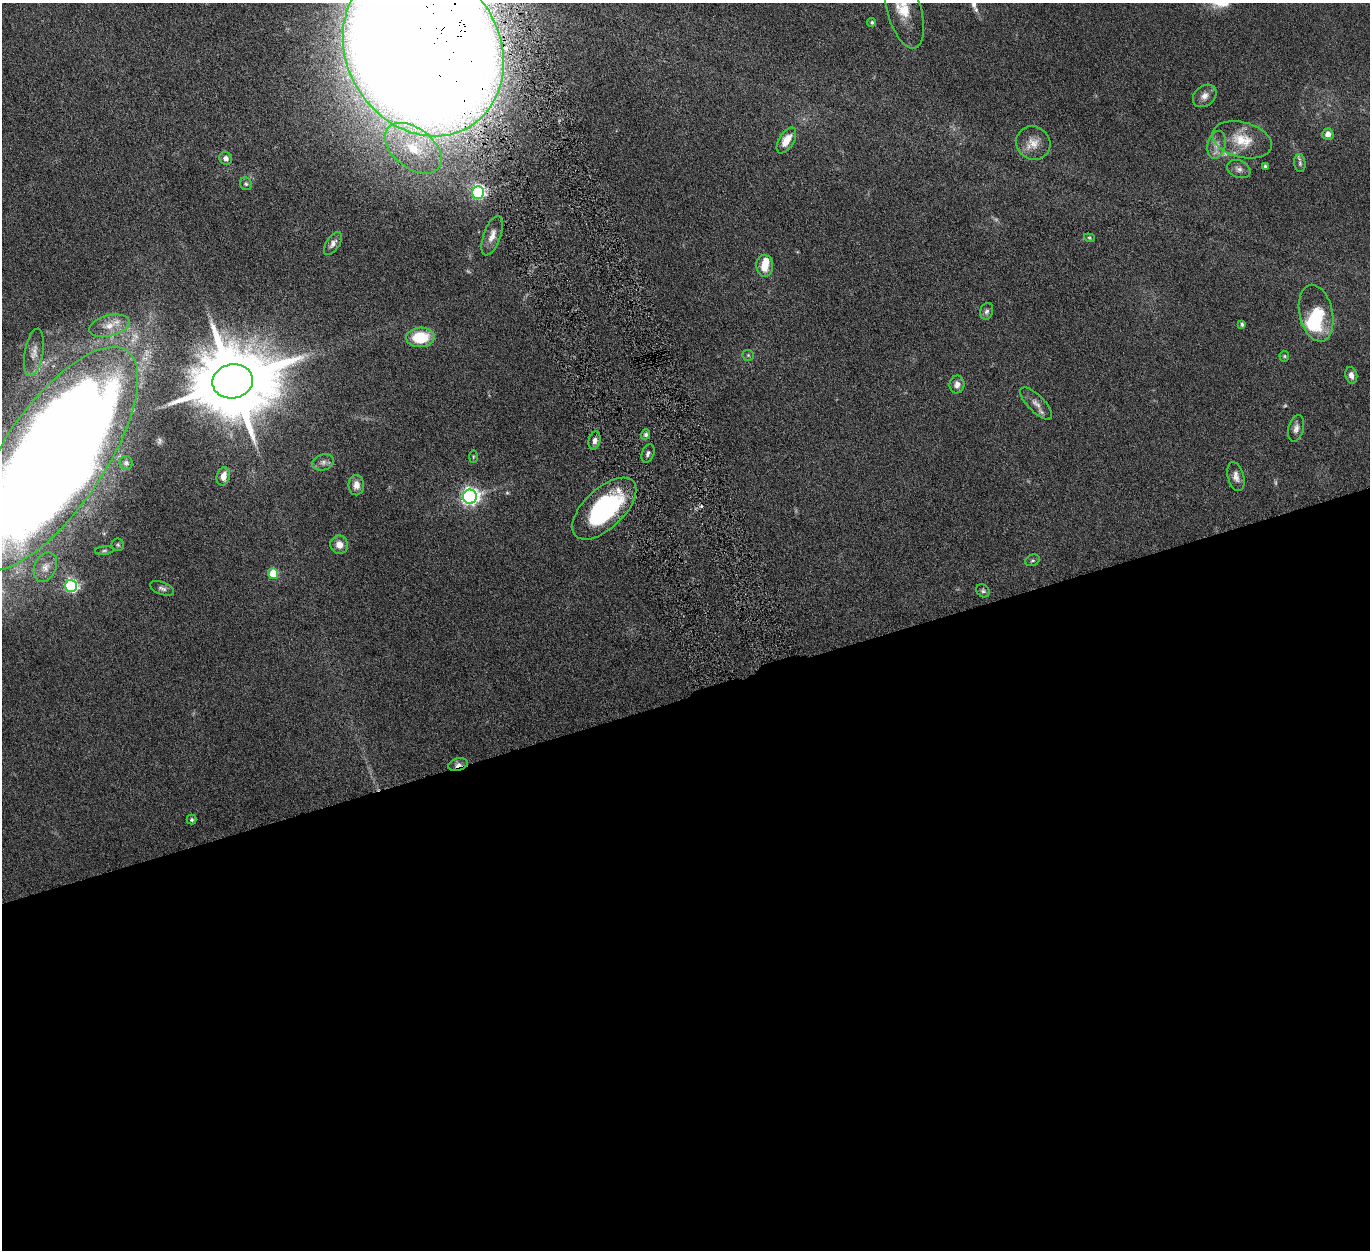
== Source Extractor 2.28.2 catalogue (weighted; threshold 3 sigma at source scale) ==
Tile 15 of 4 x 4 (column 3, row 4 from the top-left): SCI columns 2747-4114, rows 290-1537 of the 5500 x 5446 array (HDU 1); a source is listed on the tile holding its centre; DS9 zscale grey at full resolution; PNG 1372 x 1252 px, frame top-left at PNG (2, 3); each listed source drawn as its Kron ellipse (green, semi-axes under 4 px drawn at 4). Shown black and unused: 45% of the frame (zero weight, under 6 of 12 exposures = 1% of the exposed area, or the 3 px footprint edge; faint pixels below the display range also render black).
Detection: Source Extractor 2.28.2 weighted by HDU 2 'WHT'; one run over the whole footprint, this tile lists its part. Background 0.0511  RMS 0.0054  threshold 0.022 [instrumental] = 3 sigma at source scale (4.09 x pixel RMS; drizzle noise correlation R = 1.36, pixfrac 0.8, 0.05/0.05 arcsec/px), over >= 5 px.
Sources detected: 63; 5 too faint to see at this stretch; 1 inside a brighter object's white glare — neither listed nor drawn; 1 inside a brighter listed object's ellipse — not listed separately; the other 56 listed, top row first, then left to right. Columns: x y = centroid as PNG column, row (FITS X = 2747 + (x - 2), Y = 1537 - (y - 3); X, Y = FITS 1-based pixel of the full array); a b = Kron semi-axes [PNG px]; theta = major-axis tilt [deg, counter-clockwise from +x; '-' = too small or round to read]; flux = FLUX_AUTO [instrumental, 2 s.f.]
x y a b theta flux
904 11 39 17 -73 15
872 22 4 4 - 0.82
423 50 90 76 -58 3000
1205 96 13 9 41 3.3
1328 134 5 5 - 3.6
786 140 14 7 59 7
1242 140 30 17 -14 13
1033 143 17 16 - 6.5
1217 145 14 9 75 3.8
413 148 32 20 -38 24
226 158 7 6 - 1.9
1300 163 9 5 -83 1.2
1265 166 4 3 - 0.67
1239 169 12 8 -24 2.1
246 184 6 5 - 0.86
478 192 6 6 - 99
492 236 21 8 70 4.1
1089 238 5 4 - 0.55
333 243 13 6 56 2.2
765 266 11 8 -88 7
987 311 8 6 73 1.5
1316 313 29 16 -77 19
1242 324 4 3 - 1.1
109 326 21 10 14 5.9
420 337 14 10 3 18
34 352 24 9 80 4.7
748 355 6 5 - 0.82
1284 356 5 5 - 0.62
1351 375 8 6 -76 2.5
233 381 20 17 11 7100
957 384 9 7 81 2.7
1036 403 21 8 -46 3.7
1296 428 13 7 76 2.6
646 434 5 4 - 1.1
594 440 9 6 76 2.2
648 453 9 6 69 1.4
473 457 6 3 89 0.53
53 459 131 51 56 1700
323 462 11 8 15 2.3
126 463 7 6 - 0.95
223 476 9 6 77 4.2
1236 477 15 8 -75 3
356 485 10 8 -89 3.8
470 497 7 7 - 210
604 509 40 20 43 64
118 545 6 6 - 0.86
339 545 9 9 - 4.3
104 551 9 4 5 0.78
1032 560 7 5 22 0.9
45 567 15 11 65 4
273 574 5 5 - 15
71 586 6 6 - 93
162 588 12 6 -21 1.8
983 591 7 6 - 0.98
458 765 10 6 15 2.2
192 820 5 5 - 0.82
Overlapping masked pixels (flux is a lower limit): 3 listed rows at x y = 423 50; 604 509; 458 765
Isophote crosses this tile's border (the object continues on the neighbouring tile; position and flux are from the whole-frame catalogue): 3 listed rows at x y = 904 11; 423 50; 53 459